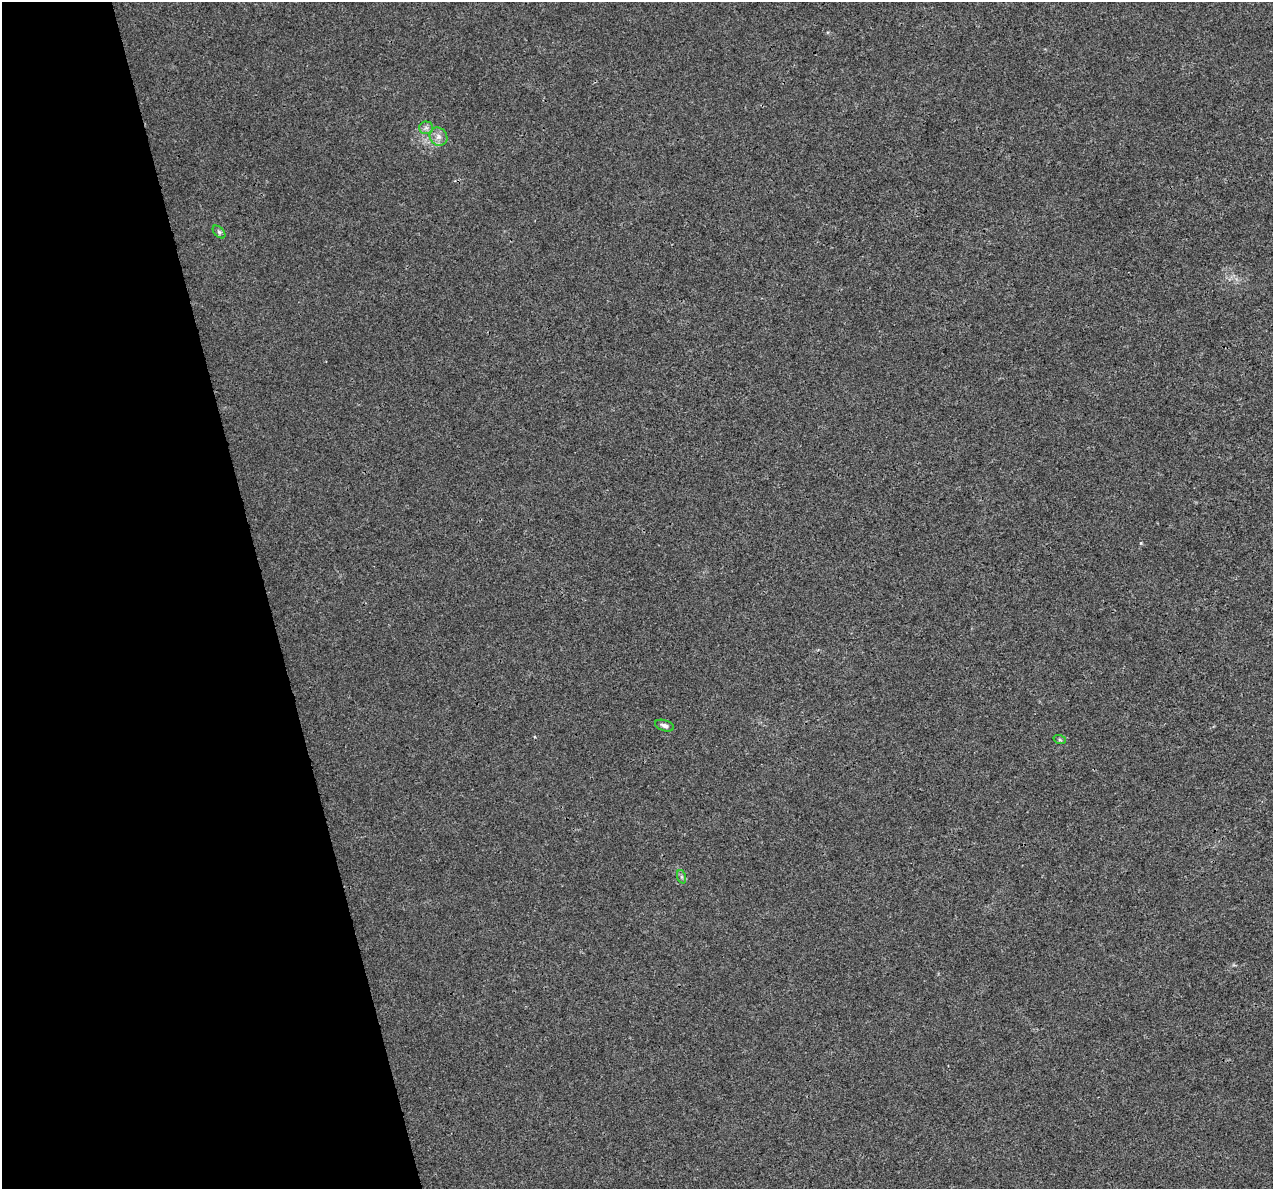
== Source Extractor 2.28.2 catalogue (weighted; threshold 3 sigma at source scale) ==
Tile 5 of 4 x 4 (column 1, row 2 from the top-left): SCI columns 2-1272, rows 2462-3648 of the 5085 x 4877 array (HDU 1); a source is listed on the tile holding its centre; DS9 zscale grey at full resolution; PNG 1275 x 1191 px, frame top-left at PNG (2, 2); each listed source drawn as its Kron ellipse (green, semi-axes under 4 px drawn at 4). Shown black and unused: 21% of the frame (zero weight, under 3 of 4 exposures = <1% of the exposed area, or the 3 px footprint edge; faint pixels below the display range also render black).
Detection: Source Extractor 2.28.2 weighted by HDU 2 'WHT'; one run over the whole footprint, this tile lists its part. Background 0.00463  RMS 0.0025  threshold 0.0112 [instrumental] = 3 sigma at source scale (4.5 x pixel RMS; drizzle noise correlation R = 1.50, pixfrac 1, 0.0396/0.0396 arcsec/px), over >= 5 px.
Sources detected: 6; all 6 listed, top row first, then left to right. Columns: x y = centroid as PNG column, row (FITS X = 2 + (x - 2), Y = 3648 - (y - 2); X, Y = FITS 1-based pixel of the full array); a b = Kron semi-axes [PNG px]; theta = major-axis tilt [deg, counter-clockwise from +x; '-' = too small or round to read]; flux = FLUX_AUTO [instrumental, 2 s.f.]
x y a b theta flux
426 128 7 6 - 0.78
438 137 9 8 - 1.5
219 232 7 4 -45 0.57
665 726 10 5 -17 0.84
1060 740 6 4 -18 0.35
682 877 7 4 -71 0.45